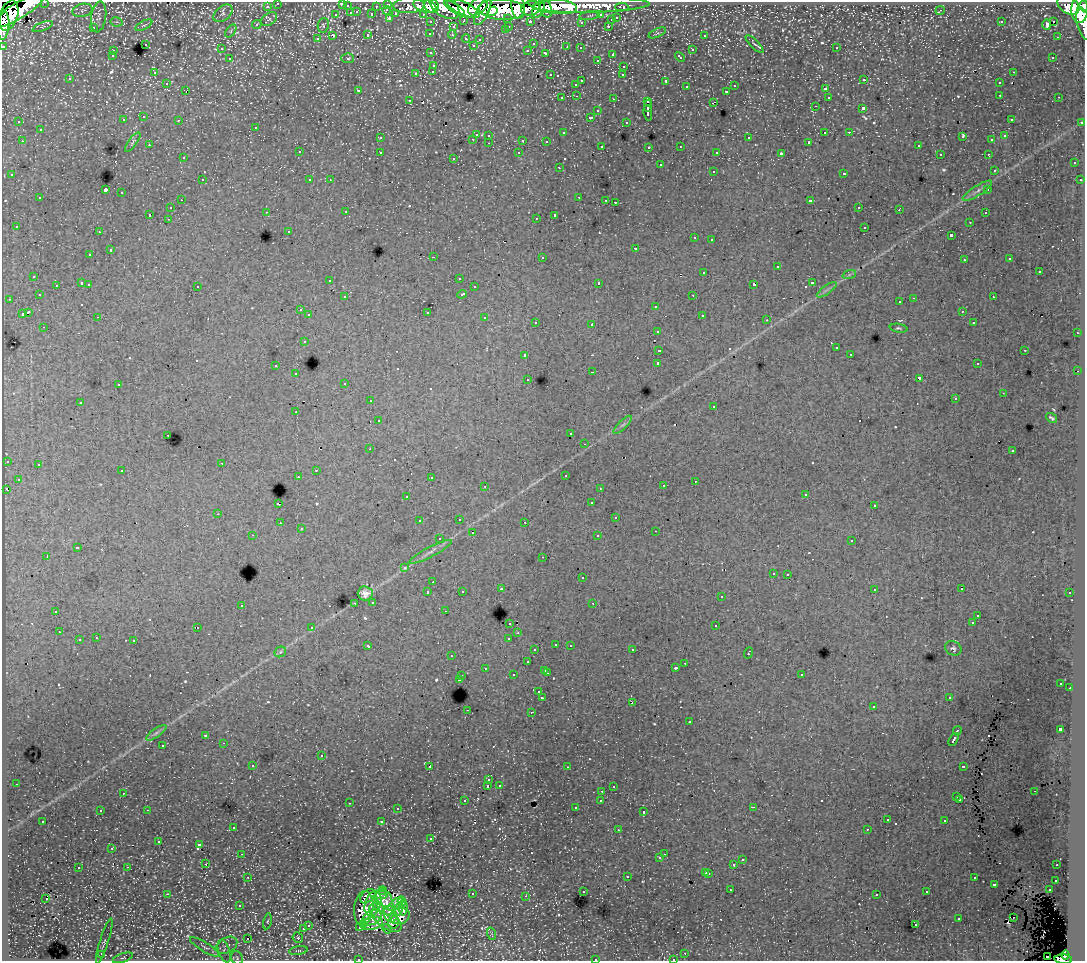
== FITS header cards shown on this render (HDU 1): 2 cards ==
NAXIS1  =                 1083
NAXIS2  =                  959

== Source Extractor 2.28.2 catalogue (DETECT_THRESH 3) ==
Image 1083 x 959 px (HDU 1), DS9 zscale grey, 1 PNG px = 1 image px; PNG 1087 x 963 px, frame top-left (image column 1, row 959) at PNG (2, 2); each listed source drawn as its Kron ellipse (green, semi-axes under 4 px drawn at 4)
Background 144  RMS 1.1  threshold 3.24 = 3 sigma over >= 5 px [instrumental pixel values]
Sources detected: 691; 2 with non-positive FLUX_AUTO (blend fragments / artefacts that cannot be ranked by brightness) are neither listed nor drawn; of the other 689, the 500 brightest by FLUX_AUTO listed and drawn (189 fainter detections omitted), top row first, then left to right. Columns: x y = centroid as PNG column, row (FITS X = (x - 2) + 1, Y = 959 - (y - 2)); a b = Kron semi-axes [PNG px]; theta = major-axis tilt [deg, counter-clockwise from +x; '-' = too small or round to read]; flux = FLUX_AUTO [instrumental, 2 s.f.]
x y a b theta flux
45 2 3 2 - 3900
278 3 3 3 - 2600
342 3 3 3 - 1100
388 4 3 3 - 4600
409 5 15 8 2 19000
592 5 58 7 1 150000
1068 5 12 8 -34 130000
267 6 3 3 - 1900
347 6 3 3 - 1100
376 6 3 2 - 1500
425 6 12 6 -16 80000
432 6 8 6 -29 79000
444 6 17 10 -36 170000
478 6 11 7 37 150000
553 6 24 8 -8 220000
1084 6 5 3 - 76000
518 7 12 6 -82 120000
622 7 6 3 0 3600
454 8 12 4 -32 110000
463 8 18 6 -25 230000
531 8 10 7 15 75000
545 8 9 6 -72 84000
502 9 23 10 -4 510000
538 9 9 5 68 130000
1080 9 13 8 88 360000
82 10 10 6 14 240
387 10 4 3 - 380
940 10 5 2 - 140
17 11 30 8 30 390000
492 11 5 4 - 58000
357 12 3 3 - 500
483 12 15 6 63 100000
223 13 11 7 40 260
351 13 3 3 - 790
372 14 3 3 - 1200
396 14 4 3 - 820
423 14 3 2 - 2200
9 15 15 9 72 330000
336 15 4 3 - 550
601 15 3 3 - 1900
590 16 10 3 8 130
99 17 15 7 82 360
390 18 3 3 - 2000
508 18 3 3 - 1200
617 18 3 3 - 730
269 19 9 5 32 240
611 20 3 3 - 490
464 21 3 2 - 500
530 21 3 3 - 2000
1054 21 3 3 - 1800
117 22 6 4 -10 130
431 22 3 3 - 2500
581 22 4 3 - 240
1001 22 3 3 - 130
1047 24 5 4 - 510
1084 24 17 6 -75 79000
144 25 9 3 29 130
257 25 5 4 - 210
323 25 7 5 82 130
3 26 14 5 84 99000
509 26 3 2 - 580
608 26 3 3 - 450
43 27 10 4 21 140
93 27 3 3 - 910
453 27 4 3 - 450
505 30 3 3 - 240
231 31 7 4 55 130
657 33 9 4 24 130
430 34 3 3 - 230
452 34 4 3 - 210
333 35 4 3 - 810
368 35 3 3 - 630
704 35 3 3 - 420
1057 37 2 2 - 250
317 39 3 3 - 280
466 39 4 3 - 460
480 40 3 3 - 260
145 44 3 3 - 530
533 44 3 3 - 220
755 44 12 4 -45 170
473 45 4 4 - 210
3 46 3 3 - 6300
567 47 3 2 - 210
580 48 3 3 - 210
836 48 3 2 - 280
221 49 4 3 - 230
528 50 4 4 - 230
692 50 3 3 - 510
113 51 3 3 - 310
431 53 3 3 - 310
546 53 4 3 - 640
612 54 3 3 - 380
112 56 3 3 - 260
680 57 5 3 - 440
1053 57 3 2 - 220
348 58 6 5 - 160
230 59 3 3 - 320
597 60 3 3 - 290
434 65 3 3 - 490
624 66 3 3 - 390
433 71 3 3 - 420
154 72 4 3 - 150
1013 72 3 2 - 340
416 73 3 3 - 550
550 75 3 2 - 430
623 75 3 3 - 150
70 79 3 3 - 300
864 80 3 3 - 330
582 81 3 3 - 630
666 81 4 3 - 1200
167 83 3 3 - 320
999 83 3 3 - 280
576 84 3 3 - 300
735 86 3 3 - 380
686 87 3 3 - 330
825 89 3 3 - 510
358 90 3 3 - 190
186 91 3 2 - 190
727 91 3 3 - 340
1000 95 3 2 - 270
577 96 3 2 - 400
828 97 3 3 - 270
1059 97 3 2 - 220
562 98 3 3 - 340
614 99 3 2 - 620
409 100 3 3 - 290
648 101 4 3 - 930
713 102 4 2 - 450
648 106 5 3 - 1700
815 106 3 2 - 140
863 108 3 3 - 1500
598 111 3 3 - 320
648 113 8 3 -80 2200
144 117 3 3 - 400
590 117 3 3 - 1400
1011 119 3 3 - 160
123 120 3 3 - 350
179 120 3 2 - 270
19 122 3 3 - 200
626 122 3 3 - 260
1082 122 3 3 - 1000
256 127 3 3 - 360
40 130 3 3 - 450
825 132 3 2 - 410
849 132 3 2 - 220
563 133 3 3 - 140
476 134 3 3 - 1100
489 135 3 3 - 330
963 136 4 3 - 660
1005 136 3 3 - 230
380 138 3 3 - 250
749 138 3 3 - 470
473 139 3 3 - 340
523 140 3 3 - 1100
992 140 3 3 - 150
22 141 3 2 - 350
546 141 3 3 - 180
133 142 11 4 53 150
809 142 3 3 - 160
489 143 3 2 - 320
149 145 3 2 - 190
602 146 3 2 - 170
681 146 3 3 - 260
918 146 3 2 - 260
649 147 3 3 - 180
299 152 3 3 - 280
380 152 3 3 - 410
717 152 4 3 - 180
519 153 3 3 - 180
781 154 4 3 - 2500
940 154 3 2 - 160
988 154 3 2 - 220
183 158 3 2 - 180
454 158 3 3 - 270
1074 163 3 3 - 330
660 165 3 3 - 570
559 167 3 2 - 240
994 170 3 3 - 210
713 171 3 3 - 480
844 173 3 3 - 570
12 175 3 3 - 330
202 180 3 2 - 340
310 180 3 3 - 190
330 180 3 2 - 130
1080 180 3 3 - 230
105 190 3 3 - 11000
988 190 3 3 - 290
977 191 17 5 32 330
122 193 3 3 - 490
579 197 3 2 - 420
40 198 3 3 - 390
181 200 2 2 - 180
606 200 3 2 - 170
810 201 4 3 - 1600
615 202 3 2 - 480
859 207 3 2 - 290
170 208 3 3 - 350
899 210 3 2 - 190
266 212 3 2 - 250
346 212 3 2 - 280
985 213 3 2 - 250
149 215 3 3 - 930
555 215 4 3 - 2200
536 218 3 2 - 130
168 219 3 2 - 200
970 222 3 2 - 200
16 226 3 3 - 200
865 227 3 3 - 440
289 231 3 3 - 190
99 232 3 2 - 230
951 235 3 3 - 1500
695 238 3 3 - 380
712 239 3 2 - 230
635 248 3 3 - 610
110 250 3 3 - 810
90 255 3 3 - 330
433 257 3 2 - 860
542 257 3 3 - 500
1010 259 3 3 - 190
964 260 3 3 - 210
777 267 3 3 - 790
1039 271 3 3 - 630
704 272 3 3 - 650
849 275 7 4 19 140
34 276 3 3 - 430
459 278 3 2 - 150
330 280 3 2 - 220
82 283 3 3 - 940
599 283 3 3 - 2100
813 283 3 3 - 650
89 284 3 2 - 340
754 284 4 3 - 1800
56 285 3 2 - 220
197 286 3 3 - 310
474 287 3 3 - 310
827 290 12 3 35 180
462 294 5 3 - 680
39 295 3 3 - 260
693 295 3 2 - 250
345 297 3 3 - 180
993 297 2 2 - 170
914 298 3 2 - 650
9 299 3 2 - 240
900 302 3 3 - 270
656 306 3 3 - 500
300 310 3 3 - 280
962 311 3 3 - 220
28 312 4 3 - 1800
427 312 3 3 - 680
22 314 4 3 - 990
309 315 3 3 - 400
702 315 3 3 - 360
98 317 3 2 - 230
485 318 3 3 - 710
767 320 3 2 - 260
536 322 3 3 - 260
974 323 3 3 - 310
592 324 3 3 - 910
44 327 3 2 - 350
898 328 9 4 -9 130
657 331 3 3 - 330
1077 333 3 2 - 270
304 341 3 3 - 370
836 348 3 3 - 260
659 350 4 3 - 1200
1025 350 3 2 - 510
850 354 3 3 - 260
525 355 3 3 - 410
658 363 3 3 - 2700
977 364 3 3 - 220
276 366 3 3 - 360
1078 371 2 2 - 480
593 372 3 2 - 560
296 374 3 2 - 280
919 378 4 3 - 1900
528 379 3 3 - 210
345 383 3 3 - 240
118 385 3 3 - 410
1003 393 3 2 - 150
955 399 3 3 - 170
370 401 3 2 - 250
80 402 3 3 - 360
714 406 3 2 - 250
296 412 3 2 - 140
1052 418 6 3 -35 140
378 421 3 3 - 270
623 425 12 3 45 170
571 434 3 3 - 150
168 435 3 2 - 290
585 444 3 2 - 200
370 449 3 2 - 170
1012 451 3 3 - 190
7 461 3 3 - 300
222 463 2 2 - 300
38 464 3 3 - 350
316 470 3 2 - 380
122 471 3 2 - 240
565 475 3 3 - 280
298 476 3 2 - 170
431 478 3 3 - 200
18 479 3 3 - 280
695 481 3 2 - 250
485 486 3 2 - 380
663 486 3 3 - 330
600 488 3 3 - 150
6 489 4 3 - 310
806 494 3 2 - 160
407 496 3 3 - 220
591 503 3 3 - 280
278 504 3 3 - 1500
874 506 3 3 - 180
218 514 3 2 - 210
616 518 3 3 - 530
459 519 3 2 - 370
419 521 3 3 - 150
525 522 3 2 - 200
280 523 3 2 - 260
301 529 3 3 - 230
656 531 3 2 - 390
472 533 3 2 - 210
253 535 3 2 - 180
598 536 3 3 - 340
439 539 3 3 - 350
852 541 3 3 - 380
77 548 4 3 - 1100
430 552 24 5 28 430
47 556 3 2 - 840
543 557 3 2 - 200
404 568 3 3 - 240
773 573 3 3 - 290
788 574 3 3 - 370
582 578 3 3 - 420
433 582 3 2 - 270
501 589 3 3 - 220
874 589 3 3 - 310
962 589 3 2 - 220
462 591 3 3 - 210
428 592 3 3 - 470
365 593 7 7 - 470
1070 593 3 3 - 250
721 597 3 3 - 350
373 602 3 3 - 350
355 603 3 2 - 170
593 603 3 2 - 260
241 605 3 3 - 410
56 611 3 3 - 430
445 611 3 2 - 160
978 615 3 3 - 210
510 623 3 3 - 360
972 623 3 3 - 160
716 626 3 3 - 1600
197 627 3 2 - 290
312 627 3 3 - 400
59 632 3 2 - 280
518 633 3 3 - 160
96 638 3 3 - 380
509 638 4 3 - 770
79 640 3 3 - 780
134 641 3 3 - 1100
556 644 3 3 - 410
570 645 3 2 - 350
368 646 4 3 - 470
953 648 8 7 - 200
535 650 3 3 - 270
632 650 3 2 - 310
280 652 6 5 - 150
748 653 5 3 - 740
452 656 3 2 - 200
527 662 3 3 - 360
685 663 3 2 - 260
485 668 3 3 - 340
676 668 3 3 - 260
545 670 3 3 - 440
547 673 3 2 - 510
801 674 3 3 - 290
513 675 3 3 - 430
462 676 3 3 - 330
459 679 3 3 - 750
1061 683 3 3 - 160
1070 688 3 2 - 270
539 692 3 3 - 250
542 697 4 3 - 1200
949 697 3 2 - 230
632 702 3 2 - 200
873 707 3 2 - 320
467 710 2 2 - 300
531 712 3 2 - 530
689 722 3 3 - 410
1060 729 3 3 - 3000
957 731 5 3 - 1200
156 733 12 4 36 240
206 736 3 3 - 690
954 739 7 3 59 1500
223 743 3 2 - 180
163 745 3 3 - 530
321 756 3 3 - 590
253 766 3 3 - 180
430 766 4 3 - 3000
963 766 4 3 - 880
567 767 3 2 - 190
489 780 3 3 - 200
16 784 3 2 - 180
499 785 3 3 - 280
488 786 3 3 - 1500
613 787 3 3 - 120
602 791 3 2 - 200
1034 791 3 2 - 210
123 793 3 2 - 170
957 797 3 3 - 210
960 799 3 3 - 230
601 800 3 3 - 280
465 801 3 3 - 360
349 803 3 3 - 420
753 807 3 2 - 240
575 808 3 3 - 160
397 809 3 3 - 250
147 810 3 2 - 350
100 811 3 2 - 250
644 812 3 3 - 670
887 820 3 3 - 190
43 821 3 3 - 280
945 821 3 3 - 360
382 822 3 3 - 840
233 827 3 3 - 250
867 829 3 2 - 130
618 830 3 2 - 150
431 839 3 3 - 270
159 841 3 3 - 280
200 845 4 3 - 5700
112 848 3 3 - 130
242 854 3 3 - 160
664 854 2 2 - 210
660 858 3 3 - 220
742 860 3 3 - 410
206 864 3 2 - 260
734 864 3 3 - 1300
1057 865 3 2 - 190
128 867 3 2 - 310
78 868 3 3 - 410
706 872 3 3 - 590
709 873 3 3 - 600
627 876 3 3 - 790
248 877 3 2 - 240
974 878 3 3 - 400
1056 880 3 3 - 260
994 884 3 3 - 780
731 890 3 2 - 160
1049 890 3 2 - 310
383 891 4 3 - 220
583 892 3 3 - 220
927 892 3 3 - 230
167 894 3 2 - 1100
472 894 3 2 - 490
877 894 3 3 - 150
379 895 9 4 -2 440
368 896 9 5 40 450
526 896 3 3 - 210
46 899 3 2 - 300
384 902 14 8 -72 1400
402 902 4 3 - 170
373 904 12 8 72 1000
396 904 10 4 40 470
240 906 3 3 - 210
379 906 7 3 -50 270
403 907 8 3 87 470
364 908 17 9 83 830
398 909 7 4 62 680
390 914 8 6 -69 830
400 916 10 8 21 330
372 918 10 7 27 190
385 918 19 9 -40 1200
1013 918 2 2 - 190
959 919 3 3 - 470
267 921 8 4 79 130
393 922 7 5 69 350
372 923 11 6 12 370
308 925 3 3 - 490
364 925 3 2 - 150
916 925 3 3 - 350
360 927 3 3 - 390
303 929 3 3 - 390
387 929 5 2 - 180
492 934 6 4 -71 130
298 938 5 5 - 170
248 939 3 3 - 690
104 941 24 4 72 170
227 945 11 7 29 260
205 947 17 4 -31 230
224 951 11 5 -70 220
298 951 9 3 8 130
685 953 2 2 - 260
102 954 4 3 - 570
1066 955 4 3 - 49000
1047 956 2 2 - 590
123 958 10 4 19 150
237 958 7 5 -64 150
358 959 3 2 - 130
595 959 3 3 - 460
673 959 3 3 - 190
1063 959 9 4 -4 110000
At the frame edge (FLAGS 8, measured only in part): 11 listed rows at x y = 45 2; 278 3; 342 3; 1084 6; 1084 24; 3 26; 3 46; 358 959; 595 959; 673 959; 1063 959
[189 fainter detections neither listed nor drawn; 2 non-positive-flux detections neither listed nor drawn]